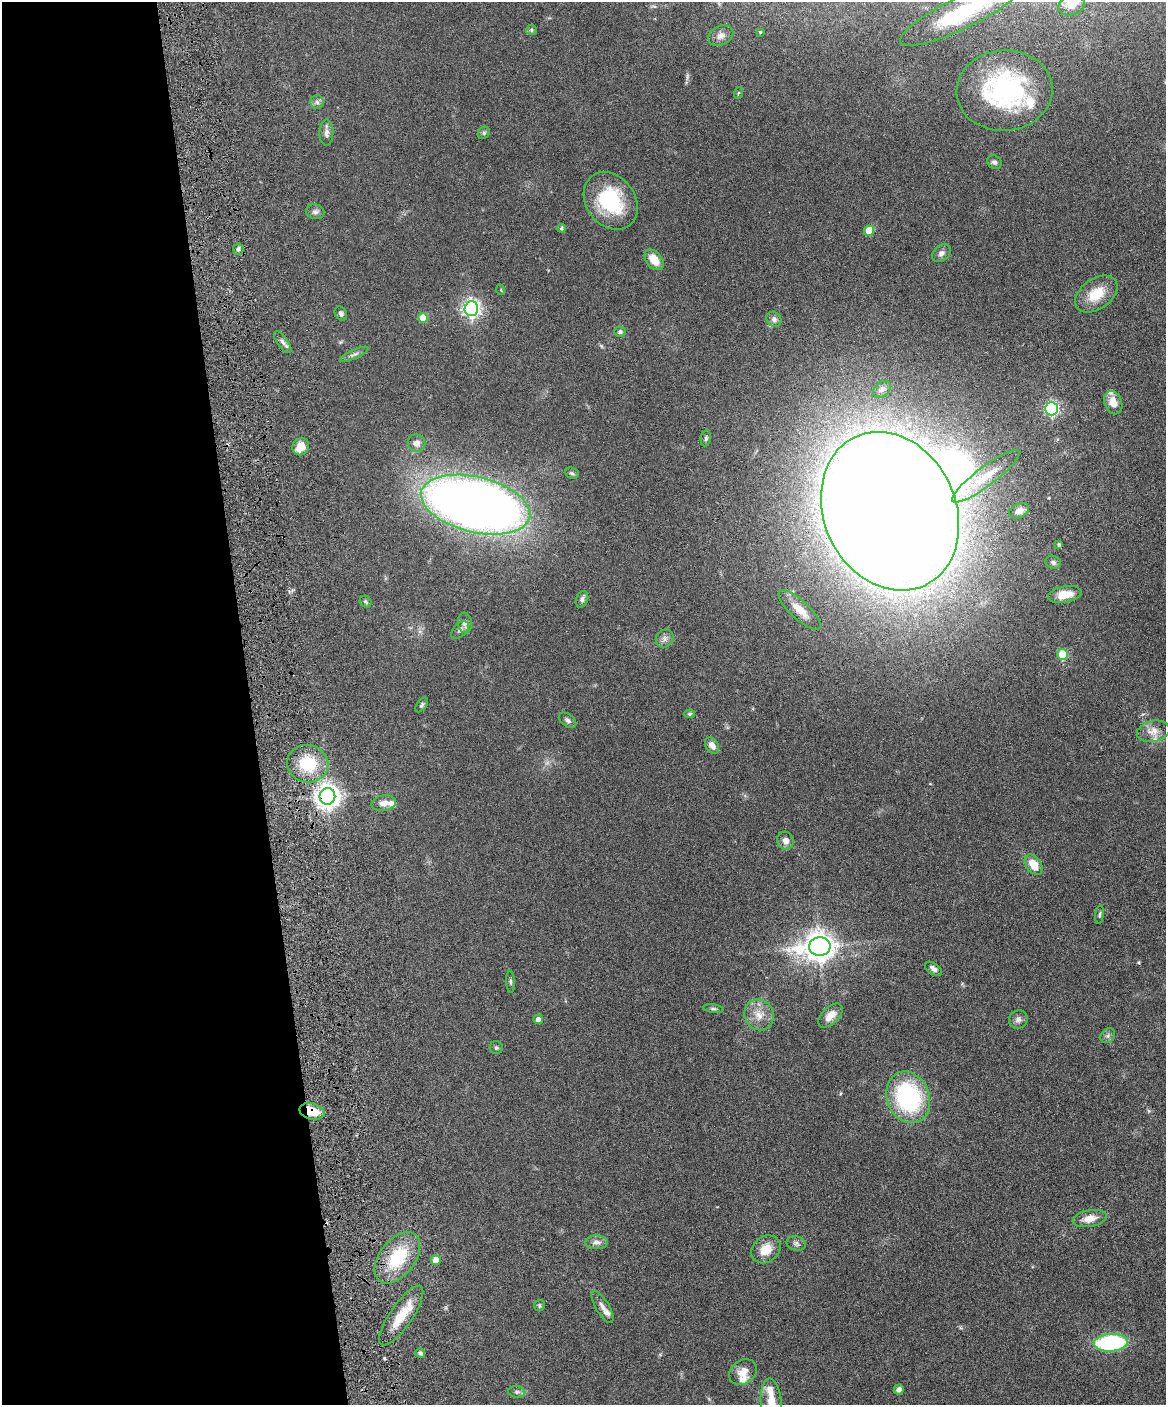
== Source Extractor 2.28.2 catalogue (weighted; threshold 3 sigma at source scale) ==
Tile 5 of 4 x 3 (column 1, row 2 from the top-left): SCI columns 59-1222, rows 1648-3050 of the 4773 x 4593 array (HDU 1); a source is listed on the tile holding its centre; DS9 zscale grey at full resolution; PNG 1168 x 1407 px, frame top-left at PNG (2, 2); each listed source drawn as its Kron ellipse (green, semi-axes under 4 px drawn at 4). Shown black and unused: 21% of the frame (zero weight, under 4 of 8 exposures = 3% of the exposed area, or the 3 px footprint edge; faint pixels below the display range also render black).
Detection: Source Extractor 2.28.2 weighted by HDU 2 'WHT'; one run over the whole footprint, this tile lists its part. Background 0.0802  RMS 0.0046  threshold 0.0187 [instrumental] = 3 sigma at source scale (4.09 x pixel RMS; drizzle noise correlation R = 1.36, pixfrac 0.8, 0.05/0.05 arcsec/px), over >= 5 px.
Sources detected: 95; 2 inside a brighter object's white glare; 1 cosmic-ray / hot-pixel residue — neither listed nor drawn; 6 inside a brighter listed object's ellipse — not listed separately; the other 86 listed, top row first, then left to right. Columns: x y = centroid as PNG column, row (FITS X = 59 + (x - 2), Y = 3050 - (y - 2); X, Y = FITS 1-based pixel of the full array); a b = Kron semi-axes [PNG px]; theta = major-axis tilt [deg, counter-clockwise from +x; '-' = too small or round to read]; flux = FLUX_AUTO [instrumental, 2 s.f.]
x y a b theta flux
1072 5 13 9 14 4
962 13 68 16 26 27
531 30 5 5 - 0.7
760 32 4 3 - 0.37
721 36 13 9 25 2.4
1004 90 48 40 5 61
738 93 6 3 70 0.43
317 102 7 6 - 1.2
326 133 13 7 89 1.9
484 133 7 5 45 0.83
994 162 7 6 - 1.3
611 201 31 24 -53 28
315 212 9 7 -14 1.4
561 228 4 4 - 0.81
869 231 5 5 - 10
238 249 5 5 - 1.2
941 253 10 7 40 1.7
654 260 12 8 -50 7.4
501 290 5 3 - 0.38
1096 294 24 15 35 10
471 308 7 7 - 160
341 313 7 5 -57 1.2
423 318 5 5 - 7.3
774 319 8 7 - 1.4
620 332 6 5 - 0.95
283 342 13 5 -54 1.6
354 354 15 4 24 1.3
882 389 10 7 42 1.6
1113 403 12 8 -68 4.4
1051 409 6 6 - 85
706 438 8 5 80 0.86
416 443 9 8 - 2.7
301 447 9 8 - 5.5
572 473 7 5 -21 0.83
986 476 41 9 37 9.6
475 505 56 27 -13 520
890 511 82 66 -65 2500
1019 511 11 7 26 2.2
1059 545 4 3 - 0.9
1053 562 8 6 -26 1.1
1065 594 17 8 10 5.9
582 599 8 6 70 1.5
366 602 6 5 - 0.73
800 610 27 9 -43 6.8
465 623 10 7 -84 2.1
460 630 10 6 44 1.3
665 638 9 8 - 1.8
1063 654 5 5 - 16
422 705 8 5 53 0.82
689 714 5 4 - 0.63
568 720 10 6 -36 1.2
1153 731 16 10 12 4.2
712 746 9 6 -57 2.8
308 764 20 18 -12 17
327 796 8 8 - 380
384 803 12 7 10 3
785 841 9 8 - 2.8
1034 865 11 7 -55 7.2
1099 915 9 3 83 0.62
820 946 11 9 3 560
933 969 10 5 -34 1.9
510 982 11 3 -87 0.81
713 1009 10 3 -7 0.77
759 1015 16 14 -60 5.7
830 1015 15 8 45 4.4
538 1019 5 4 - 2.1
1018 1019 9 9 - 1.8
1108 1036 8 6 46 1.2
496 1048 6 6 - 0.81
908 1097 26 21 -68 54
312 1111 13 8 -14 9.3
1090 1219 17 8 10 4.3
597 1242 11 7 0 2
796 1244 10 7 -13 1.3
766 1249 16 12 40 6.3
397 1258 29 17 53 22
436 1260 5 5 - 5.6
539 1306 5 5 - 0.73
602 1307 18 6 -59 2.4
401 1316 35 11 55 11
1111 1343 17 9 3 50
420 1353 5 4 - 0.84
743 1372 15 11 36 4.9
899 1390 5 5 - 1.8
517 1392 8 5 -8 1.1
771 1403 24 10 -85 8.9
Overlapping masked pixels (flux is a lower limit): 2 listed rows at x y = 327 796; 312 1111
Isophote crosses this tile's border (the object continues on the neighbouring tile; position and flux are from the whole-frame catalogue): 3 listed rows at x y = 1072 5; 962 13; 771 1403